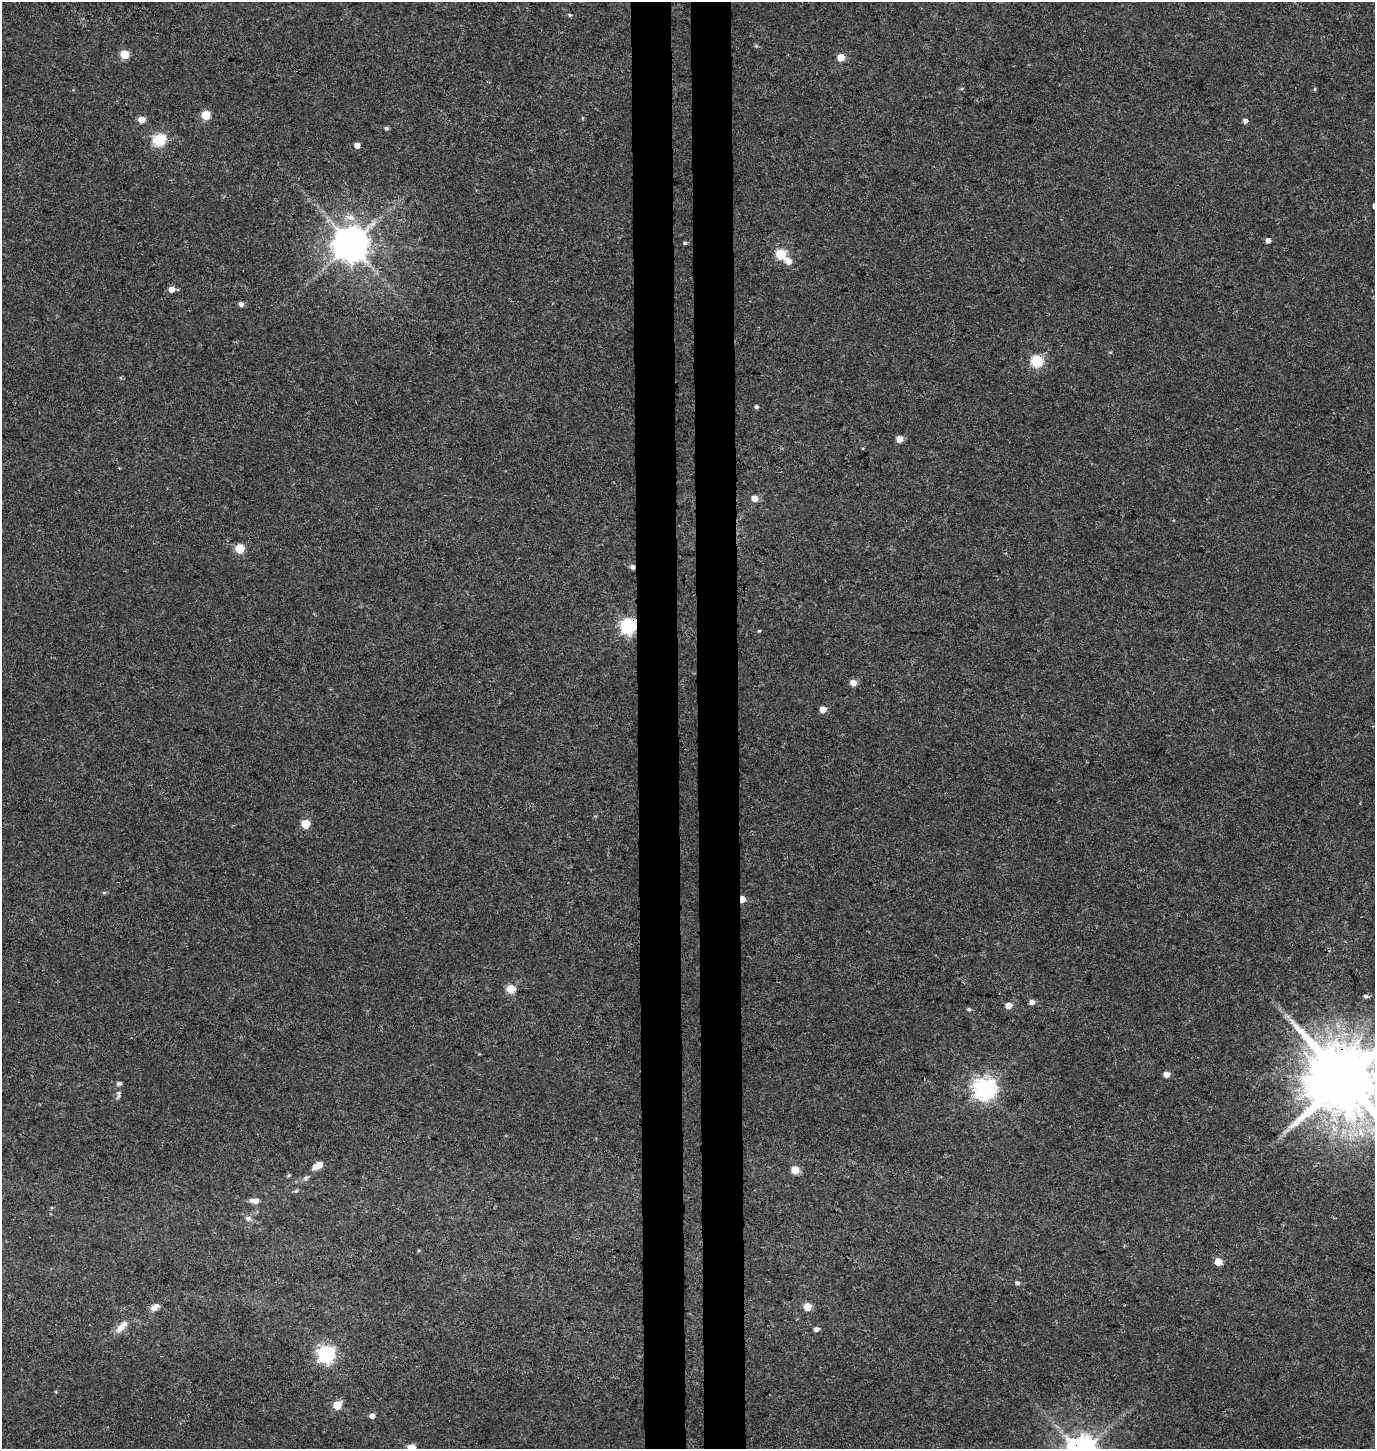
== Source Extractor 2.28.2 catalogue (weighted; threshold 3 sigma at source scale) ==
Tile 5 of 3 x 3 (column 2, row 2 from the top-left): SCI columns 1643-3015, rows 1461-2907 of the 4656 x 4358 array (HDU 1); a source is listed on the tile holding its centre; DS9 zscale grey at full resolution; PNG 1377 x 1451 px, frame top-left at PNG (2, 2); no overlay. Shown black and unused: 6% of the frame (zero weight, under 3 of 4 exposures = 5% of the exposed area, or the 3 px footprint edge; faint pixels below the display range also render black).
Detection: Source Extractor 2.28.2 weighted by HDU 2 'WHT'; one run over the whole footprint, this tile lists its part. Background 0.0327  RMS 0.0043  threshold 0.0193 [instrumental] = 3 sigma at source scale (4.5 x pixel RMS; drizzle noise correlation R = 1.50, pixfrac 1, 0.0396/0.0396 arcsec/px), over >= 5 px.
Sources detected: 62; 2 inside a brighter listed object's ellipse — not listed separately; the other 60 listed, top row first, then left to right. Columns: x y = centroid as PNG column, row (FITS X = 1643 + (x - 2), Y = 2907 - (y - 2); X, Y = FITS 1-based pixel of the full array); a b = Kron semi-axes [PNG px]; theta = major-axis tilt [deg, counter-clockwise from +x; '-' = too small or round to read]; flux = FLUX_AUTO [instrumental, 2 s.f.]
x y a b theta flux
570 15 5 4 - 0.6
756 46 5 5 - 0.58
125 54 5 5 - 15
841 57 5 5 - 7.7
1315 89 5 3 - 0.38
206 115 5 5 - 16
141 120 5 5 - 5
1245 121 5 5 - 1.5
386 128 5 4 - 0.8
159 139 6 6 - 46
357 145 4 4 - 2.7
350 217 14 8 -7 3.6
1268 240 5 5 - 1.5
685 243 5 4 - 0.6
350 244 10 9 - 1100
781 254 6 5 - 26
789 261 7 6 - 3.6
171 289 5 5 - 3
241 304 5 5 - 1.6
1110 352 4 4 - 0.4
1037 361 6 6 - 44
757 407 5 4 - 0.83
900 439 5 5 - 4.3
755 498 6 5 - 3.8
239 548 5 5 - 18
632 567 5 5 - 1.6
628 626 7 6 - 110
759 631 4 4 - 0.46
853 683 6 5 - 3.6
823 709 5 5 - 4.6
305 824 5 5 - 13
104 892 6 4 0 0.52
742 899 4 4 - 5.3
511 989 5 5 - 14
1366 996 5 5 - 1
1032 1002 5 5 - 2
1008 1005 5 5 - 4.4
969 1009 5 5 - 0.71
1166 1074 5 4 - 3.5
1344 1080 20 18 -27 5400
985 1088 8 8 - 310
119 1094 13 6 76 1.4
318 1165 14 7 32 3.8
795 1170 5 5 - 7.9
289 1175 6 4 70 0.5
306 1178 8 6 38 1.1
255 1201 10 6 -2 2.7
51 1208 5 3 - 0.34
248 1218 7 6 - 1.5
418 1250 5 3 - 0.38
1218 1262 5 5 - 7.7
1017 1283 6 5 - 1.1
155 1307 12 7 40 2.4
808 1307 5 5 - 8.1
120 1327 17 10 57 3.6
816 1329 5 4 - 1.6
326 1354 7 7 - 150
337 1405 5 5 - 14
372 1416 5 5 - 2
411 1448 5 5 - 12
Overlapping masked pixels (flux is a lower limit): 4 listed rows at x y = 632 567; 628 626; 742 899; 1344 1080
Isophote crosses this tile's border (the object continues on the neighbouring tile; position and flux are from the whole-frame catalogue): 2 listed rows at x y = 1344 1080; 411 1448